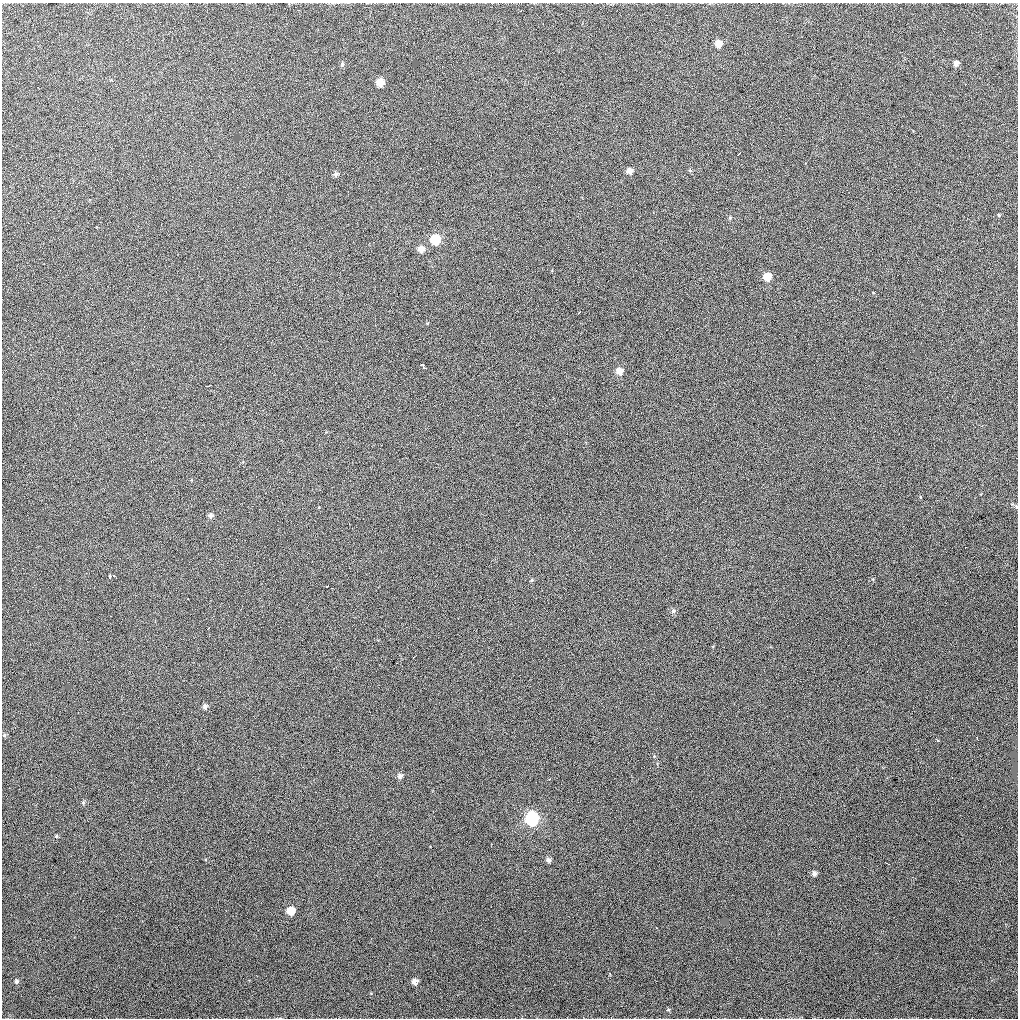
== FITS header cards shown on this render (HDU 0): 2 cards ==
NAXIS1  =                 1016 / length of data axis 1
NAXIS2  =                 1016 / length of data axis 2

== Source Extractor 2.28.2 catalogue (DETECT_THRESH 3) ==
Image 1016 x 1016 px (HDU 0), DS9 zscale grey, 1 PNG px = 1 image px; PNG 1020 x 1020 px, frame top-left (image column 1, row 1016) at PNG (2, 3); no overlay
Background 2770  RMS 27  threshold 80.1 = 3 sigma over >= 5 px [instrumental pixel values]
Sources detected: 40; all 40 listed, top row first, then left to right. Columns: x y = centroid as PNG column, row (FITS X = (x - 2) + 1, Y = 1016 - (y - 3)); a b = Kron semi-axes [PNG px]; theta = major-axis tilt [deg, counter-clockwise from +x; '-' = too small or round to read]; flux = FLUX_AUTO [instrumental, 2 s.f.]
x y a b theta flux
520 11 3 2 - 1200
667 15 2 2 - 1300
718 44 7 6 - 19000
956 63 6 5 - 9200
342 64 7 5 88 3700
380 82 7 7 - 18000
739 154 4 2 - 2300
690 170 6 5 - 2600
630 171 6 6 - 12000
336 174 6 6 - 5600
999 215 5 4 - 2200
435 239 7 7 - 64000
421 249 7 7 - 14000
767 277 7 6 - 26000
579 312 4 2 - 1500
423 366 8 3 -48 7900
619 371 7 7 - 16000
208 386 4 2 - 1800
1016 506 6 4 -49 2300
210 515 6 6 - 6000
110 576 4 3 - 19000
115 577 6 2 -47 4000
532 580 5 4 - 2200
327 587 3 3 - 2300
673 611 6 6 - 3900
208 628 3 2 - 1200
205 707 6 6 - 5100
4 735 5 5 - 2500
977 738 3 2 - 1300
400 776 6 5 - 5400
83 803 5 4 - 2300
532 819 8 8 - 210000
56 836 4 4 - 1900
549 860 5 4 - 5200
887 863 4 2 - 1100
814 873 5 4 - 5800
291 911 6 6 - 29000
16 981 5 4 - 3800
415 981 5 5 - 10000
668 1010 5 3 - 1700
At the frame edge (FLAGS 8, measured only in part): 1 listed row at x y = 1016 506

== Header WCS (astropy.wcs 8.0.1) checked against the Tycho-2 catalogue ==
Header WCS as astropy/WCSLIB reads it (applying the file's SIP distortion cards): RA---SIN-SIP/DEC--SIN-SIP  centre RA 15:14:00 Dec -18:37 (228.50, -18.61 deg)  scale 2.76 arcsec/px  FOV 46.7' x 46.6'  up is +16 deg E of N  parity normal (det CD < 0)
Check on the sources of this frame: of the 40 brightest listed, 16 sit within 4.0 arcsec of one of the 30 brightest Tycho-2 stars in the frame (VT <= 12.04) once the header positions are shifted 0.86 arcsec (0.61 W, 0.61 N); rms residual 1.32 arcsec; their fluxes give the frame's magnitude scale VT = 20.10 - 2.5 log10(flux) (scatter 0.50 mag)
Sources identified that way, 15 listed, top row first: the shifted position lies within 4.0 arcsec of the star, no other Tycho-2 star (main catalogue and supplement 1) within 8.0 arcsec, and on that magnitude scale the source's flux lands within +1.5 / -3 mag of the star's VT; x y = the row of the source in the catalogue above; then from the Tycho-2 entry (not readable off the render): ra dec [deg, ICRS J2000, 3 dp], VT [Tycho-2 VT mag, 2 dp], TYC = Tycho-2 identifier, HIP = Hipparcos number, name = IAU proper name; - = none
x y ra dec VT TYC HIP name
718 44 228.440 -18.227 9.88 6174-218-1 - -
956 63 228.251 -18.193 10.33 6174-324-1 - -
630 171 228.481 -18.338 9.97 6174-578-1 - -
336 174 228.709 -18.401 11.11 6174-407-1 - -
435 239 228.617 -18.429 6.79 6174-156-1 74593 -
421 249 228.626 -18.439 8.32 6174-1340-1 - -
767 277 228.350 -18.388 10.16 6174-445-1 - -
619 371 228.445 -18.488 9.89 6174-256-1 - -
532 580 228.467 -18.660 10.60 6174-3-1 - -
4 735 228.845 -18.882 11.58 6178-72-1 - -
400 776 228.528 -18.832 10.25 6178-27-1 - -
549 860 228.394 -18.863 10.84 6178-60-1 - -
814 873 228.184 -18.818 9.30 6178-50-1 - -
291 911 228.584 -18.953 7.23 6178-107-1 - -
16 981 228.784 -19.062 10.91 6178-585-1 - -